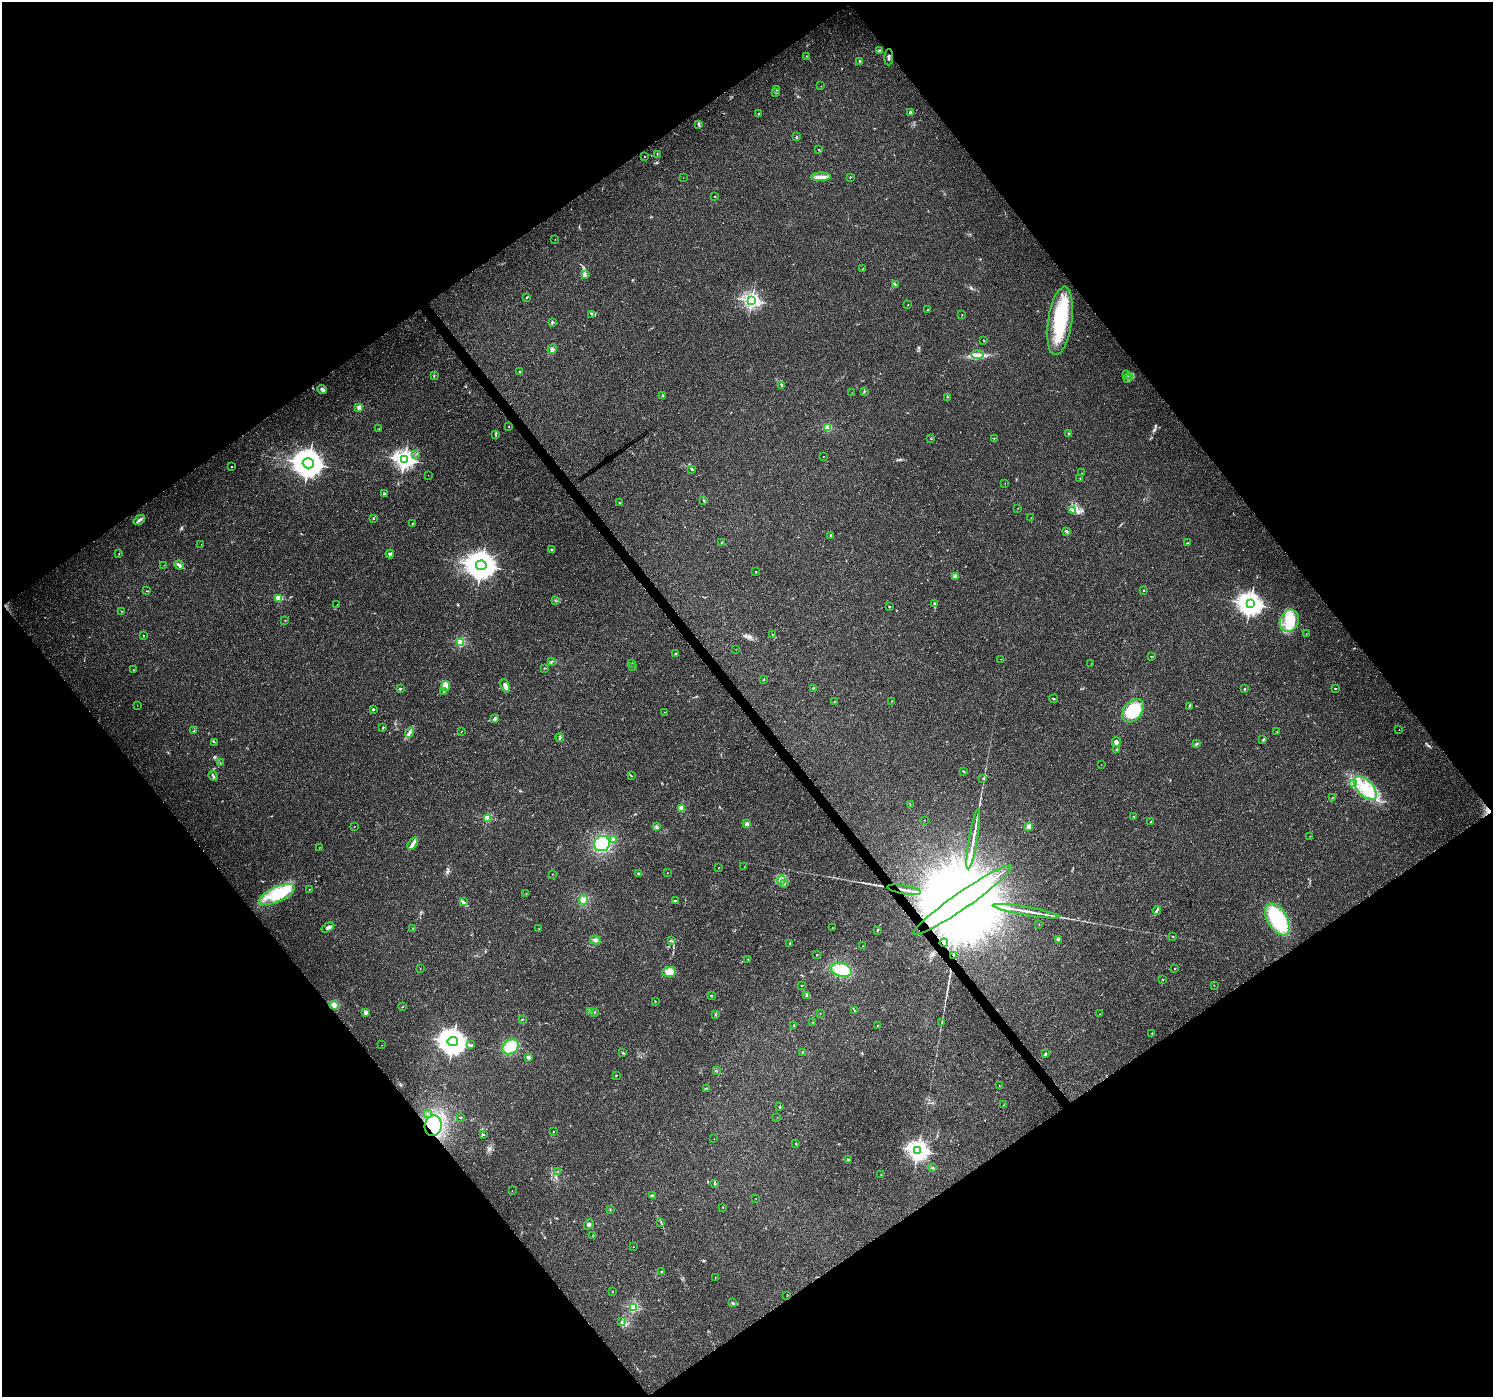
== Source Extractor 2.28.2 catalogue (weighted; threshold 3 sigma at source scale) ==
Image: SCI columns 6-5968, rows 197-5774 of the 5969 x 5907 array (HDU 1 of 3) = the unmasked area's bounding box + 8 px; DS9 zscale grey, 4 x 4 block average (1 PNG px = mean of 4 x 4 image px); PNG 1495 x 1399 px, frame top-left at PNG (2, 2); each listed source drawn as its Kron ellipse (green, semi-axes under 4 px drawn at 4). Shown black and unused: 50% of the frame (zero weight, under 3 of 4 exposures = <1% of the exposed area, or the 3 px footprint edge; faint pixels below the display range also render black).
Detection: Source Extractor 2.28.2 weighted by HDU 2 'WHT'. Background 0.0342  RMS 0.0035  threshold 0.0158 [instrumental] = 3 sigma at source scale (4.5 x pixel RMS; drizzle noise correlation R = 1.50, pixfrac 1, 0.0396/0.0396 arcsec/px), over >= 5 px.
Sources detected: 288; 1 too faint to see at this stretch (4 x 4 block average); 2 cosmic-ray / hot-pixel residue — neither listed nor drawn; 8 coinciding with a brighter row at this scale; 11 inside a brighter listed object's ellipse — not listed separately; the other 266 listed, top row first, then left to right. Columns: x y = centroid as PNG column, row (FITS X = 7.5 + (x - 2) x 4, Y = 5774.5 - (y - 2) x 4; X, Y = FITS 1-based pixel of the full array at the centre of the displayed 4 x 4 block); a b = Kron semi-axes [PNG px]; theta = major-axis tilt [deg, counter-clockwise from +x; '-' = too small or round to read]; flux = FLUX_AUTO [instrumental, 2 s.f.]
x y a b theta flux
879 51 2 2 - 20
806 56 2 2 - 1.8
889 57 8 2 86 3.5
860 61 3 2 - 1.9
821 86 2 2 - 0.72
776 90 2 2 - 2.9
776 92 3 2 - 2
759 113 2 2 - 4.2
911 113 2 2 - 17
698 125 3 2 - 2.5
797 137 2 2 - 1.7
818 150 2 2 - 0.79
657 154 2 2 - 0.89
644 156 2 2 - 1.5
821 177 10 4 2 12
850 177 2 2 - 1.3
683 178 2 2 - 0.37
715 196 2 2 - 1.8
555 239 2 2 - 0.44
862 269 2 2 - 0.94
585 275 3 2 - 2.6
895 284 2 2 - 1.6
527 297 2 2 - 1.3
752 301 2 2 - 630
908 305 2 2 - 0.87
927 310 2 2 - 0.81
592 314 4 3 - 3
962 315 2 2 - 1.5
1060 321 34 12 82 130
552 322 2 2 - 16
983 340 2 2 - 0.84
552 349 5 4 - 5
977 355 7 3 0 7.6
520 372 2 2 - 4.8
1126 375 2 2 - 0.68
434 376 3 2 - 1.2
1129 376 2 2 - 2.1
1127 379 3 2 - 1.7
781 385 2 2 - 1.8
322 390 5 3 - 4.4
864 391 3 2 - 1.9
852 393 2 2 - 0.45
663 396 2 2 - 9.1
947 397 2 2 - 0.58
359 408 2 2 - 50
508 427 2 2 - 0.95
828 427 2 2 - 110
379 428 2 2 - 0.49
1069 434 3 2 - 2.9
496 435 3 2 - 1.7
994 438 2 2 - 1
931 439 2 2 - 0.69
416 454 2 2 - 0.74
824 456 2 2 - 2
404 460 3 2 - 1100
308 463 5 5 - 3800
232 466 2 2 - 2.5
691 469 3 2 - 1.6
1081 473 2 2 - 0.8
428 475 2 2 - 0.45
1080 478 2 2 - 0.83
1005 484 2 2 - 0.37
384 493 2 2 - 7.2
703 501 4 2 - 1.5
619 503 2 2 - 3.8
1018 508 2 2 - 0.38
1073 510 2 2 - 1.9
373 518 2 2 - 3.5
1031 518 2 2 - 0.71
139 520 6 2 37 4.5
412 523 2 2 - 1.3
1066 531 2 2 - 1.6
831 535 2 2 - 2.4
722 542 2 2 - 1.9
1188 543 3 2 - 1.5
201 545 2 2 - 0.5
551 549 2 2 - 1.6
119 554 2 2 - 1
390 554 4 2 - 3
164 565 2 2 - 0.34
179 565 5 2 - 3.3
481 565 5 5 - 3700
756 572 2 2 - 1.8
955 576 2 2 - 38
1143 590 2 2 - 1.9
147 591 2 2 - 0.94
279 598 2 2 - 110
555 601 2 2 - 1
337 604 2 2 - 0.67
935 604 2 2 - 9.5
1250 604 4 3 - 1800
889 606 2 2 - 1.6
121 611 2 2 - 0.79
285 620 2 2 - 1.6
1289 621 11 9 66 38
1306 634 2 2 - 0.51
773 635 2 2 - 0.75
143 636 2 2 - 1.1
461 643 2 2 - 100
736 649 2 2 - 0.3
676 654 3 2 - 2
1152 657 3 2 - 0.88
1001 659 2 2 - 0.45
551 662 3 2 - 2.2
632 663 2 2 - 0.61
1091 663 2 2 - 0.45
633 667 2 2 - 0.58
545 668 2 2 - 1.3
133 670 2 2 - 0.57
763 679 2 2 - 1.1
445 686 5 4 - 24
505 686 7 3 -67 9.2
813 688 2 2 - 0.82
1335 688 2 2 - 1.6
400 689 2 2 - 13
1245 689 2 2 - 1.6
444 691 2 2 - 2.4
1054 699 4 2 - 2.2
892 701 2 2 - 0.74
835 702 2 2 - 1
137 705 2 2 - 0.4
1189 706 2 2 - 1.5
373 709 2 2 - 7.2
1133 711 13 9 50 98
664 712 2 2 - 0.49
495 719 4 2 - 3.2
383 727 2 2 - 2.2
1399 730 2 2 - 0.63
193 731 3 2 - 1.6
461 731 2 2 - 0.53
1277 732 3 2 - 0.99
410 733 5 2 - 5.1
560 738 4 2 - 2.2
1263 740 3 2 - 1.9
214 742 3 2 - 0.87
1116 742 5 4 - 6.1
1196 744 4 2 - 2.4
1117 750 3 2 - 1.3
221 763 2 2 - 0.54
1101 764 2 2 - 0.33
963 771 3 2 - 1.6
213 776 5 2 - 2.8
631 776 2 2 - 0.76
982 778 2 2 - 1
1353 783 2 2 - 2.1
1365 788 14 7 -47 47
1333 798 4 2 - 2.2
910 805 2 2 - 0.78
681 808 2 2 - 74
1133 817 4 2 - 1.4
487 818 2 2 - 120
924 820 2 2 - 1.8
1151 822 2 2 - 2.1
747 824 2 2 - 36
355 826 2 2 - 0.45
1029 826 2 2 - 51
656 827 3 3 - 2.9
1310 836 2 2 - 0.4
613 839 3 2 - 2.1
973 839 31 2 80 20
602 843 8 7 - 55
413 844 7 4 53 7.5
319 847 2 2 - 0.44
744 867 2 2 - 0.35
719 868 2 2 - 0.67
639 873 4 2 - 2.4
667 873 2 2 - 0.73
552 874 2 2 - 0.73
781 880 4 3 - 7.1
784 884 3 2 - 1.2
309 889 2 2 - 0.67
904 890 17 2 -10 9.4
277 894 19 7 25 110
526 894 2 2 - 0.82
584 900 5 4 - 9.9
675 900 2 2 - 1.1
962 900 59 8 35 170000
463 902 4 3 - 4
1157 910 4 2 - 2.6
1026 911 34 2 -10 23
1277 919 18 10 -58 130
1039 925 2 2 - 0.63
328 927 7 3 29 5.5
832 928 2 2 - 1.1
413 929 2 2 - 1.7
539 929 2 2 - 0.54
878 930 2 2 - 1.6
1172 937 2 2 - 0.89
1058 939 4 3 - 3.4
595 940 5 3 - 5.3
672 940 2 2 - 1.5
790 943 2 2 - 1.2
944 943 4 3 - 5.6
863 946 2 2 - 1.2
817 955 2 2 - 2.3
953 955 4 2 - 2.3
748 959 2 2 - 0.69
420 968 2 2 - 0.44
1175 968 2 2 - 3.3
841 970 11 7 -15 52
669 972 7 5 7 13
1162 980 2 2 - 2.6
802 985 2 2 - 1.1
1214 985 2 2 - 0.62
711 995 2 2 - 1.1
807 996 2 2 - 1.5
655 1002 2 2 - 0.55
334 1005 5 4 - 9.2
402 1007 2 2 - 1.4
855 1011 2 2 - 0.96
366 1012 2 2 - 30
590 1012 2 2 - 1
595 1012 2 2 - 1
716 1014 2 2 - 0.87
820 1014 2 2 - 0.63
1100 1014 2 2 - 1
522 1019 2 2 - 0.67
813 1022 2 2 - 0.72
942 1022 2 2 - 0.32
794 1025 2 2 - 1.1
878 1025 2 2 - 2.1
1152 1033 2 2 - 1.3
453 1042 5 4 - 2800
382 1045 2 2 - 0.56
470 1045 2 2 - 0.84
510 1047 9 7 37 40
802 1052 2 2 - 0.88
623 1053 4 2 - 1.3
1045 1054 2 2 - 10
529 1057 4 2 - 5.7
716 1071 2 2 - 0.57
616 1075 2 2 - 1.3
999 1086 2 2 - 0.8
707 1088 2 2 - 0.95
1003 1105 2 2 - 1
780 1107 2 2 - 5.8
427 1113 2 2 - 0.64
461 1118 2 2 - 1
777 1118 2 2 - 0.53
433 1126 10 8 79 120
554 1131 2 2 - 0.81
484 1134 2 2 - 1
714 1138 2 2 - 0.36
796 1144 2 2 - 1.1
918 1150 3 3 - 1200
848 1160 2 2 - 12
933 1168 2 2 - 1.1
558 1172 2 2 - 0.53
881 1174 2 2 - 0.66
715 1183 3 2 - 1.4
512 1190 2 2 - 0.58
652 1195 3 2 - 2.7
756 1199 2 2 - 0.35
723 1207 2 2 - 1.1
610 1209 2 2 - 1.3
661 1222 2 2 - 1.1
589 1224 5 2 - 3.4
593 1236 2 2 - 2.3
633 1247 2 2 - 1.5
662 1272 3 2 - 1.6
715 1277 2 2 - 0.77
612 1291 2 2 - 0.47
787 1295 2 2 - 0.75
732 1303 3 2 - 1.6
633 1307 2 2 - 220
621 1322 2 2 - 0.76
Overlapping masked pixels (flux is a lower limit): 6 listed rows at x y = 889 57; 904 890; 962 900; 944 943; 953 955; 433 1126
Diffuse or blended objects may show on this block-average render without a row.